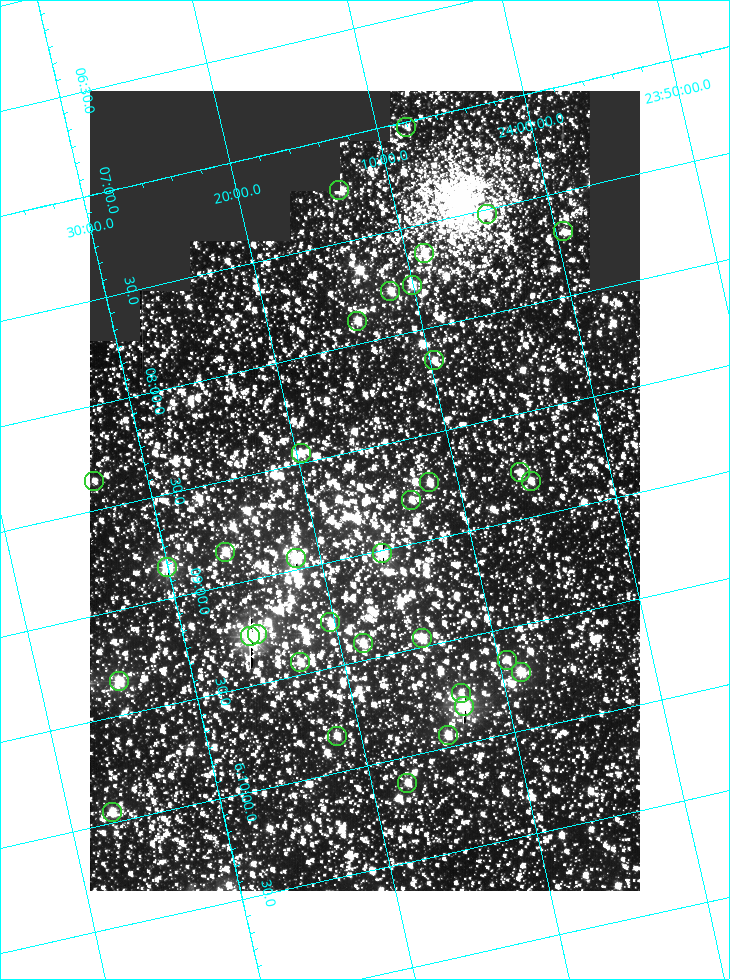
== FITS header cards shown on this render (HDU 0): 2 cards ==
NAXIS1  =                  550
NAXIS2  =                  800

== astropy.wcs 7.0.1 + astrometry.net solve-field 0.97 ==
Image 550 x 800 px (HDU 0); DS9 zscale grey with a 90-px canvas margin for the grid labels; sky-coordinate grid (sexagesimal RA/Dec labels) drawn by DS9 from the SOLVED WCS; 34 Tycho-2 reference stars matched to detected sources circled (green)
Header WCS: RA---TAN/DEC--TAN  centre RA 06:08:42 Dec +24:16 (92.17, +24.27 deg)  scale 3.98 arcsec/px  FOV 36.4' x 53.0'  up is -103 deg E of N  parity normal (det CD < 0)
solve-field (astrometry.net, Tycho-2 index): VERIFIED the header's WCS against the Tycho-2 star catalogue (verified at 3 index scales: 18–32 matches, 0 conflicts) and refined it, rather than solving blind
Solved WCS: RA---TAN-SIP/DEC--TAN-SIP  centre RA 06:08:42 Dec +24:16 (92.17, +24.27 deg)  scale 3.98 arcsec/px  FOV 36.4' x 53.0'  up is -103 deg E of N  parity normal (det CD < 0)
The solver's refit moves the header's centre by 0.16 arcsec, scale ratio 1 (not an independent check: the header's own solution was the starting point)
Tycho-2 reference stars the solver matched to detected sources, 34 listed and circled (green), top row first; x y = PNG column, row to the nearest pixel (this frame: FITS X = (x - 90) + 1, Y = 800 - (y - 91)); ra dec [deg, ICRS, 3 dp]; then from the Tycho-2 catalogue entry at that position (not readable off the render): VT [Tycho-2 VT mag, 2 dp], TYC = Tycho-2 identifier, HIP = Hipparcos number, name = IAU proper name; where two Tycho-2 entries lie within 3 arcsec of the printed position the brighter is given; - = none
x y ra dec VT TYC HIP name
406 127 91.756 +24.135 11.55 1864-383-1 - -
339 190 91.813 +24.222 9.50 1864-951-1 - -
487 214 91.882 +24.069 10.67 1864-1197-1 - -
563 231 91.922 +23.991 11.04 1864-773-1 - -
424 253 91.910 +24.147 9.81 1864-677-1 - -
412 285 91.945 +24.168 9.83 1864-545-1 - -
390 291 91.946 +24.193 9.49 1864-879-1 - -
357 321 91.972 +24.235 9.87 1864-607-1 - -
434 360 92.040 +24.163 9.97 1864-387-1 - -
301 453 92.113 +24.329 10.09 1877-692-1 - -
520 472 92.195 +24.097 9.91 1877-1306-1 - -
94 481 92.090 +24.558 11.22 1868-1493-1 - -
531 481 92.208 +24.088 10.02 1877-898-1 - -
429 482 92.182 +24.197 9.90 1877-42-1 - -
411 500 92.198 +24.221 10.14 1877-234-1 - -
225 552 92.210 +24.434 9.33 1881-345-1 - -
382 553 92.254 +24.266 8.73 1877-224-1 - -
296 558 92.236 +24.360 8.19 1877-300-1 29148 -
167 567 92.212 +24.501 8.67 1881-93-1 - -
330 622 92.321 +24.338 9.42 1877-884-1 - -
257 634 92.315 +24.419 9.14 1881-15-1 - -
250 636 92.316 +24.428 7.55 1881-1595-1 - -
422 638 92.364 +24.244 8.80 1877-1589-1 - -
363 643 92.355 +24.308 9.21 1877-702-1 - -
507 660 92.412 +24.157 10.23 1877-766-1 - -
300 662 92.360 +24.380 9.69 1881-496-1 - -
521 672 92.431 +24.145 8.75 1877-16-1 - -
119 681 92.334 +24.580 8.60 1881-81-1 - -
461 693 92.439 +24.215 10.07 1877-154-1 - -
464 706 92.456 +24.215 7.57 1877-1484-1 - -
448 735 92.485 +24.239 9.49 1877-1276-1 - -
337 736 92.457 +24.359 9.75 1877-1432-1 - -
407 783 92.531 +24.294 10.40 1877-334-1 - -
112 812 92.487 +24.619 9.38 1881-1542-1 - -